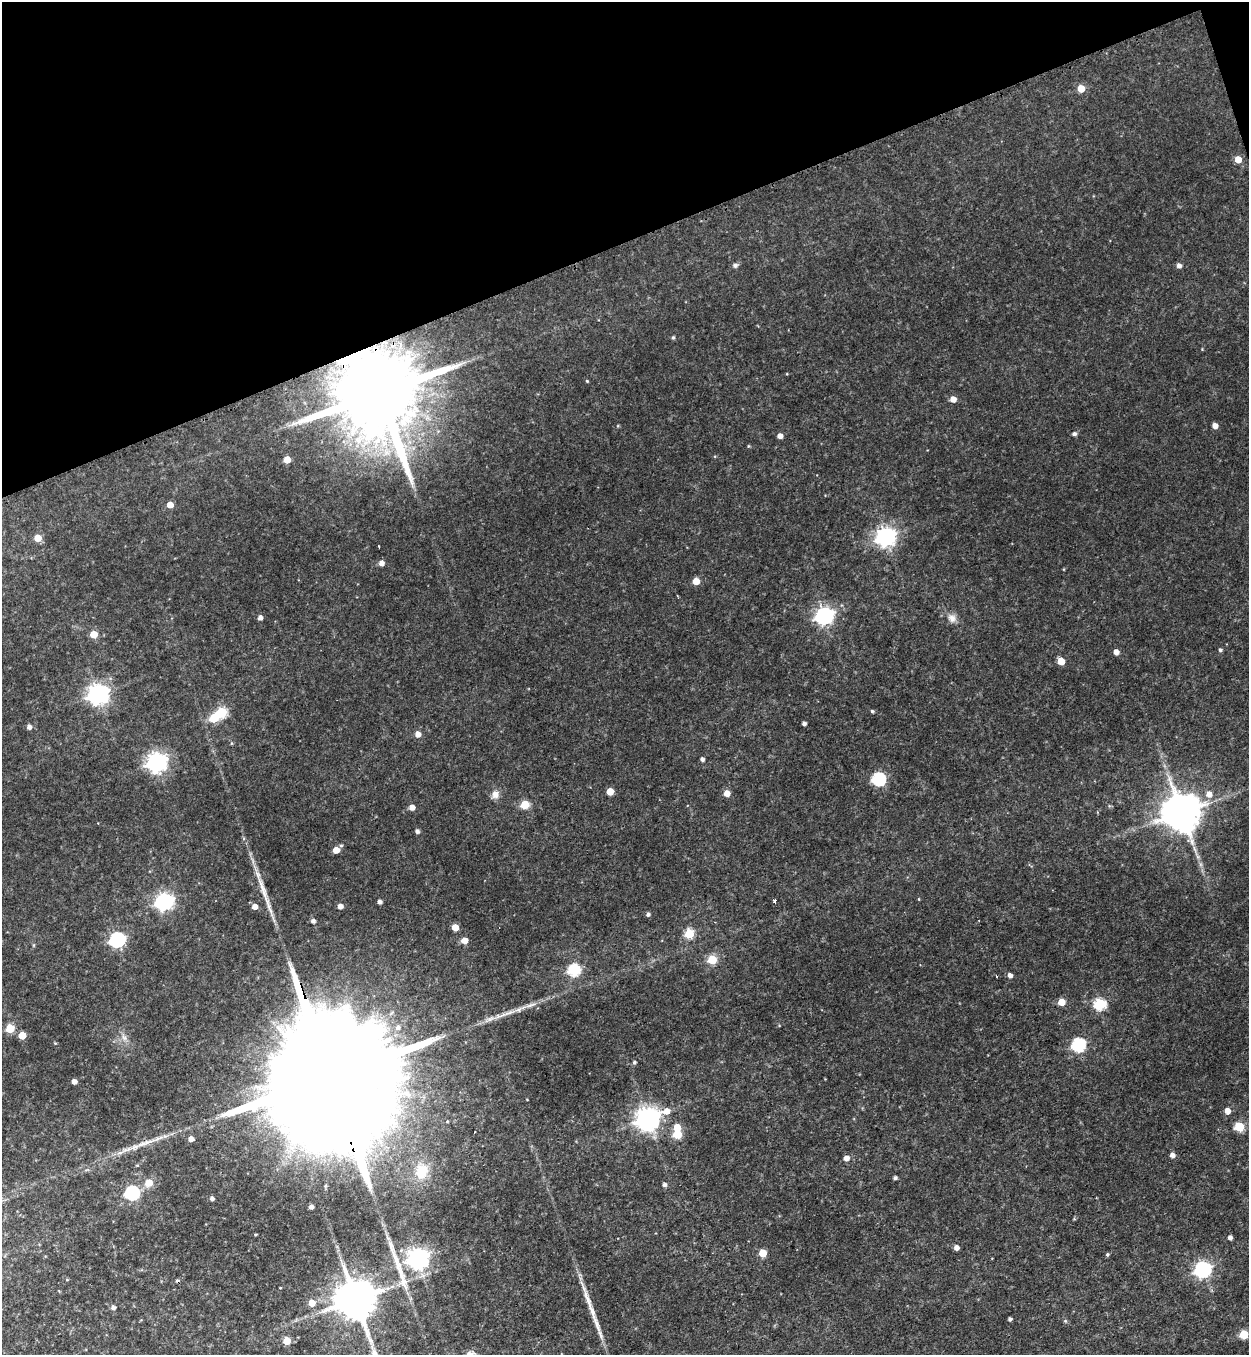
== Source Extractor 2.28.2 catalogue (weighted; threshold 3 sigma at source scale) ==
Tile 3 of 4 x 4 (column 3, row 1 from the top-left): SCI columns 2771-4017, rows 4082-5434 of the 5414 x 5454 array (HDU 1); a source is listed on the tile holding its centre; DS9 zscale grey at full resolution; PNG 1251 x 1357 px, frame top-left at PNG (2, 2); no overlay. Shown black and unused: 18% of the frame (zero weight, under 3 of 4 exposures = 3% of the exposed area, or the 3 px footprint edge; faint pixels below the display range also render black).
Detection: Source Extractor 2.28.2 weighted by HDU 2 'WHT'; one run over the whole footprint, this tile lists its part. Background 0.175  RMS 0.0097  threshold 0.0434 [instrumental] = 3 sigma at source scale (4.5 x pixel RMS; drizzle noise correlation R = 1.50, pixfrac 1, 0.05/0.05 arcsec/px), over >= 5 px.
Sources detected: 108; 2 inside a brighter object's white glare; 2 cosmic-ray / hot-pixel residue — not listed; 1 inside a brighter listed object's ellipse — not listed separately; the other 103 listed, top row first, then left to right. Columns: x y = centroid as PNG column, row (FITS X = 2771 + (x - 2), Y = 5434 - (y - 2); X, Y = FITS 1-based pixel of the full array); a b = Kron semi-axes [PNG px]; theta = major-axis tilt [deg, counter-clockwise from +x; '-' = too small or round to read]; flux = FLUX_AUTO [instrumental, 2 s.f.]
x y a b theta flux
1081 88 5 5 - 17
1238 159 5 5 - 12
735 265 6 5 - 3
1179 266 5 5 - 3.9
673 337 4 4 - 1.6
587 381 4 3 - 0.89
379 393 27 19 -72 18000
953 399 5 5 - 7.5
1215 426 5 5 - 6.4
1074 434 5 4 - 2.5
780 436 4 4 - 5.4
748 446 5 3 - 0.81
287 460 5 5 - 13
170 505 5 4 - 9.8
885 537 7 7 - 450
38 538 5 5 - 15
379 546 3 2 - 1.5
381 563 5 5 - 5.9
696 581 5 5 - 12
824 616 7 7 - 330
260 618 4 4 - 3.9
952 618 12 10 -49 6.3
93 634 5 5 - 16
1220 650 4 4 - 1.5
1116 652 5 4 - 5.8
1061 661 5 5 - 15
98 694 7 7 - 580
872 711 4 4 - 1.3
221 712 6 5 - 61
804 724 4 3 - 2.3
29 727 5 5 - 4
418 734 5 5 - 6.7
702 759 4 4 - 2.7
156 762 7 7 - 490
878 779 6 6 - 120
610 791 5 5 - 14
727 793 6 5 - 8
495 794 11 9 -87 5.8
1209 794 7 7 - 6.7
525 805 5 5 - 30
412 807 5 5 - 6.6
1181 812 11 10 - 2800
417 831 4 4 - 2.7
341 846 5 4 - 1.3
336 850 5 4 - 10
774 901 3 3 - 2.4
164 902 7 6 - 330
379 902 4 4 - 3
340 906 5 5 - 5.2
255 907 5 5 - 6.8
648 914 4 4 - 2.1
313 921 4 4 - 3.5
455 927 5 5 - 11
689 934 5 5 - 43
117 940 7 6 - 190
464 940 5 5 - 8.4
712 960 5 5 - 37
574 970 6 6 - 92
1010 975 5 5 - 4.1
996 976 3 2 - 0.9
1061 1002 5 5 - 15
1100 1004 6 6 - 77
501 1015 22 5 15 8
398 1028 7 6 - 3.7
10 1029 5 5 - 29
22 1035 5 5 - 19
55 1043 4 3 - 0.79
1078 1045 6 6 - 110
634 1062 4 4 - 1.7
329 1075 102 24 -73 90000
74 1082 4 4 - 4.9
667 1111 7 6 - 7.9
1227 1111 5 5 - 7.3
647 1119 8 8 - 790
1239 1127 5 5 - 43
677 1134 5 5 - 33
158 1138 20 4 25 6.3
191 1139 4 4 - 6.7
142 1144 17 6 19 7
1172 1155 5 5 - 4.4
846 1158 5 5 - 5.6
421 1171 21 18 74 25
895 1178 4 4 - 2
148 1183 5 5 - 17
664 1185 5 5 - 2.5
132 1193 6 6 - 150
212 1199 4 4 - 2.6
311 1207 4 4 - 3.2
1230 1238 4 4 - 3.1
956 1248 5 4 - 4.2
762 1253 5 5 - 22
1107 1254 4 4 - 1.3
418 1258 7 7 - 550
399 1268 39 9 -70 23
1203 1270 7 7 - 250
67 1280 5 3 - 0.85
355 1300 12 11 - 3400
312 1303 5 5 - 12
113 1308 5 5 - 3.2
1010 1319 4 3 - 1.9
1065 1321 5 4 - 1.1
1244 1335 5 5 - 34
287 1341 5 5 - 17
Overlapping masked pixels (flux is a lower limit): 2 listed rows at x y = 379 393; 329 1075